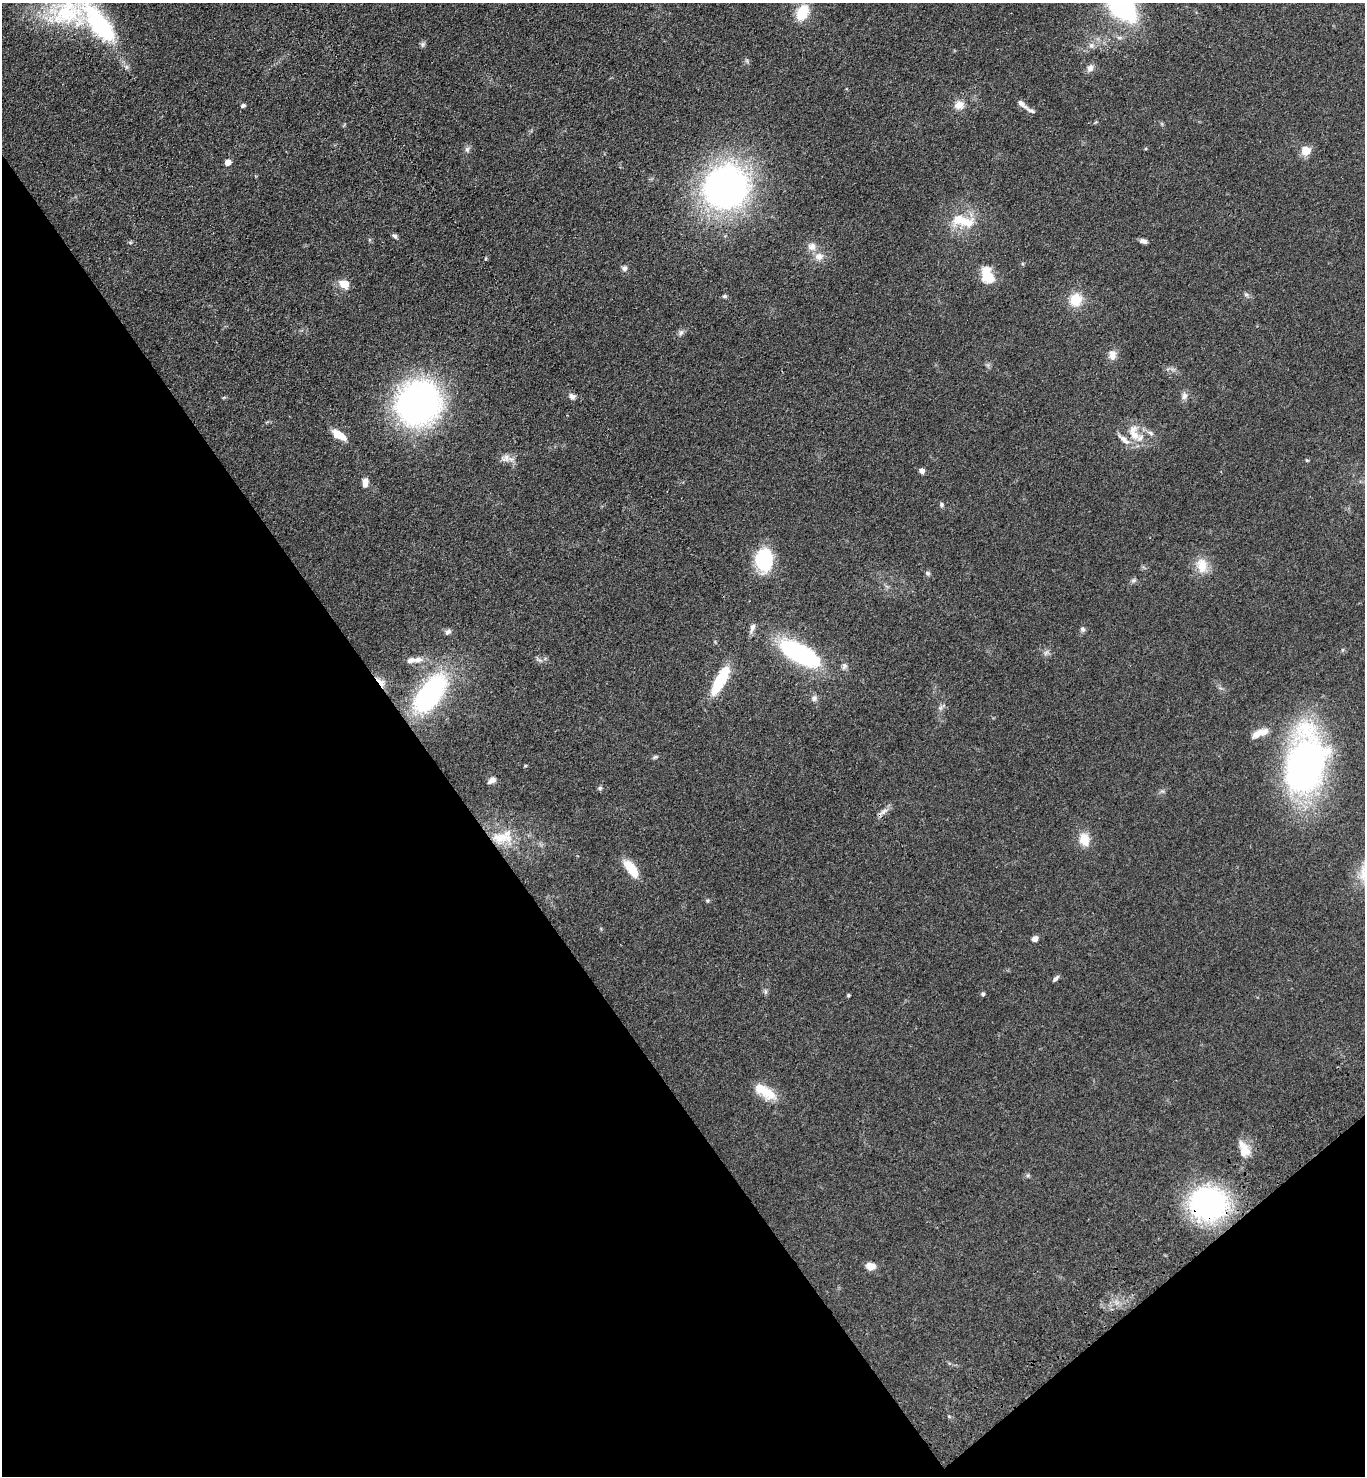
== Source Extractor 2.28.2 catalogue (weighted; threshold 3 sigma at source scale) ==
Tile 14 of 4 x 4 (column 2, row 4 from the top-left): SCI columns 1735-3097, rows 95-1568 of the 6055 x 6086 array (HDU 1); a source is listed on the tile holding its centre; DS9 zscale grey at full resolution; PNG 1367 x 1478 px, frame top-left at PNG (2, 3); no overlay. Shown black and unused: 35% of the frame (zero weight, under 3 of 4 exposures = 6% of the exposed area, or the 3 px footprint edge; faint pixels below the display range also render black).
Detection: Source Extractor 2.28.2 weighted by HDU 2 'WHT'; one run over the whole footprint, this tile lists its part. Background 0.0995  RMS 0.0068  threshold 0.0306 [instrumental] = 3 sigma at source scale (4.5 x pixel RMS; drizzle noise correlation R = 1.50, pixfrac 1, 0.05/0.05 arcsec/px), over >= 5 px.
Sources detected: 81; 1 inside a brighter object's white glare — not listed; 4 inside a brighter listed object's ellipse — not listed separately; the other 76 listed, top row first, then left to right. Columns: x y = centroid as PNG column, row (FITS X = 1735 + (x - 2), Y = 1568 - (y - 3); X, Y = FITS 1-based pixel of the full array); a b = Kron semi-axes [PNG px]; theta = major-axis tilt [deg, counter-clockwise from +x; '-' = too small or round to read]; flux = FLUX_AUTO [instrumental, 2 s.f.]
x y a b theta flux
1121 6 25 15 -45 140
802 12 15 10 65 21
68 13 53 41 -10 77
422 44 8 6 66 1.4
1091 45 9 7 -46 2.7
747 61 7 4 -72 1.1
1090 68 11 8 60 3.1
1022 104 17 6 -39 3.2
959 105 13 11 3 6.1
243 106 5 4 - 1.8
467 149 8 6 89 1.8
1306 151 5 5 - 30
228 162 5 4 - 7
726 187 38 35 6 280
963 221 35 15 -11 21
395 236 7 5 -44 1.5
1143 241 9 5 -15 2.4
130 242 6 4 -19 0.88
812 247 12 11 - 5
819 256 13 11 19 5.8
485 259 4 3 - 0.75
624 268 7 7 - 2.1
987 275 18 12 -66 17
344 284 10 9 - 8.6
1246 294 7 4 0 1.3
725 296 6 4 13 1.3
1076 300 16 15 - 13
681 332 8 6 73 1.9
1112 355 13 10 -86 4.6
572 396 9 7 -35 2.8
1184 396 10 7 70 2.8
418 403 44 41 48 210
1150 433 10 5 -25 2.2
338 435 14 7 -31 12
1134 435 17 11 -46 10
1124 439 21 7 -40 5.4
506 458 14 9 28 4.4
1307 460 5 4 - 0.73
922 471 5 5 - 3.4
365 483 11 6 86 4.9
941 505 6 5 - 1.4
764 559 22 16 -88 45
1202 566 20 14 -79 11
928 573 7 5 -39 1.3
1134 580 7 5 12 1.4
752 628 14 6 70 2.9
1083 629 7 6 - 1.6
448 632 10 6 47 2
799 653 37 14 -28 110
1046 653 9 6 54 2
417 660 14 8 8 5.3
844 666 9 6 74 2.1
720 681 27 9 61 40
380 682 17 7 -48 4.6
430 693 46 21 53 110
814 698 9 7 75 2.3
940 708 7 5 45 1.7
1264 732 17 10 10 6.6
655 757 7 4 36 1.1
1305 764 48 29 81 320
525 766 5 3 - 0.62
492 780 9 6 34 3.5
600 788 6 5 - 1.2
883 811 13 7 43 3.5
502 837 32 14 0 19
1084 839 17 13 -78 10
631 869 23 10 -54 15
1035 939 7 6 - 3.5
1055 979 9 4 45 1.8
983 994 5 5 - 1.2
848 995 5 4 - 0.8
766 1092 25 12 -36 16
1244 1149 21 12 -69 9.8
1028 1175 6 4 72 0.94
1208 1204 29 26 -10 160
871 1266 11 8 -7 5.4
Overlapping masked pixels (flux is a lower limit): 2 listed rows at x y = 380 682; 1208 1204
Isophote crosses this tile's border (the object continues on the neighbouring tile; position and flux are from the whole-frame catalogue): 2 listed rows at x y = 1121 6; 68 13
Unlisted compact peaks at least as high as the median listed source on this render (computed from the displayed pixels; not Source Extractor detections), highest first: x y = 707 901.